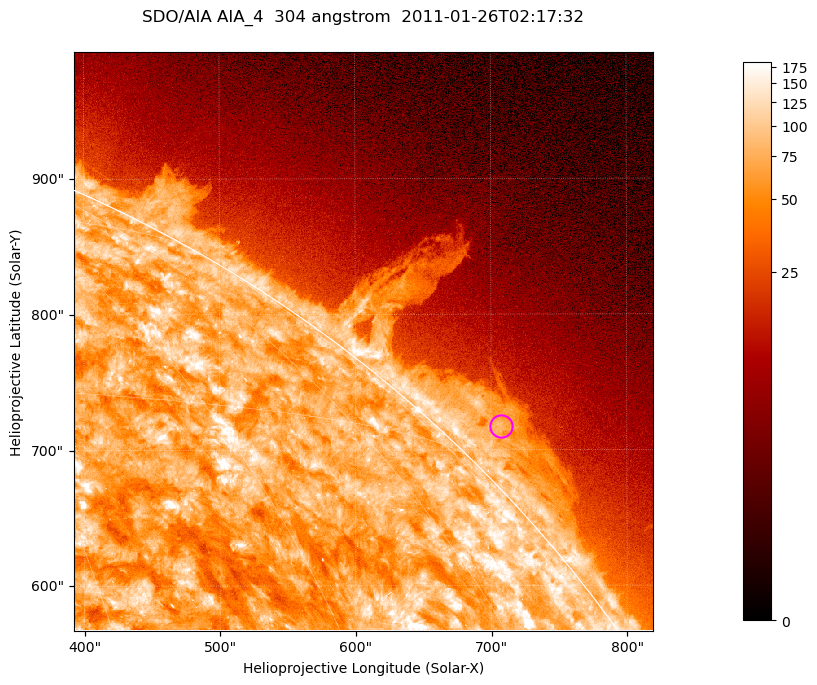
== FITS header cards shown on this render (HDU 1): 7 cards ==
TELESCOP= 'SDO/AIA '           / For AIA: SDO/AIA
INSTRUME= 'AIA_4   '           / For AIA: AIA_ATA1, AIA_ATA2, AIA_ATA3 or AIA_AT
WAVELNTH=                  304 / [angstrom] Wavelength
WAVEUNIT= 'angstrom'           / Wavelength unit: angstrom
DATE-OBS= '2011-01-26T02:17:32.125' / [ISO] Date when observation started; ISO 8
CTYPE1  = 'HPLN-TAN'           / CTYPE1; Typically HPLN
CTYPE2  = 'HPLT-TAN'           / CTYPE2; Typically HPLT

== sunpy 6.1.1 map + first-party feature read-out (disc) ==
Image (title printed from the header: SDO/AIA AIA_4  304 angstrom  2011-01-26T02:17:32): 711 x 711 px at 0.6 arcsec/px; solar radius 975 arcsec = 1624 px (partial field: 2.6% of the solar disc is inside the frame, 42% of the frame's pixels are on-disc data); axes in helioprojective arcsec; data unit not stated in the header (colour bar unlabelled)
Orientation: roll -0.132 deg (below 1 deg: not rotated)
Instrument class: DISC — disc imager (sunpy class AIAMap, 304 A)
Bright regions (active regions / flare kernels): reference = the on-disc median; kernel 7 px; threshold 5 sigma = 122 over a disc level ~73.9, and >= 1.15x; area >= 505 px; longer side >= 9 px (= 5.4 arcsec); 0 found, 0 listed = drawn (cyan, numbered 1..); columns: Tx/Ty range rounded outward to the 2 arcsec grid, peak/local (2 s.f.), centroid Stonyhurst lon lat
Off-limb structures (1.02-1.3 R_sun): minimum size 252 px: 3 found; the strongest spans PA ~310..320 deg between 1.02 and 1.06 R_sun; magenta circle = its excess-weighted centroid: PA ~315 deg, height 1.03 R_sun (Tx ~708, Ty ~718 arcsec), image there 3.1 x the reference